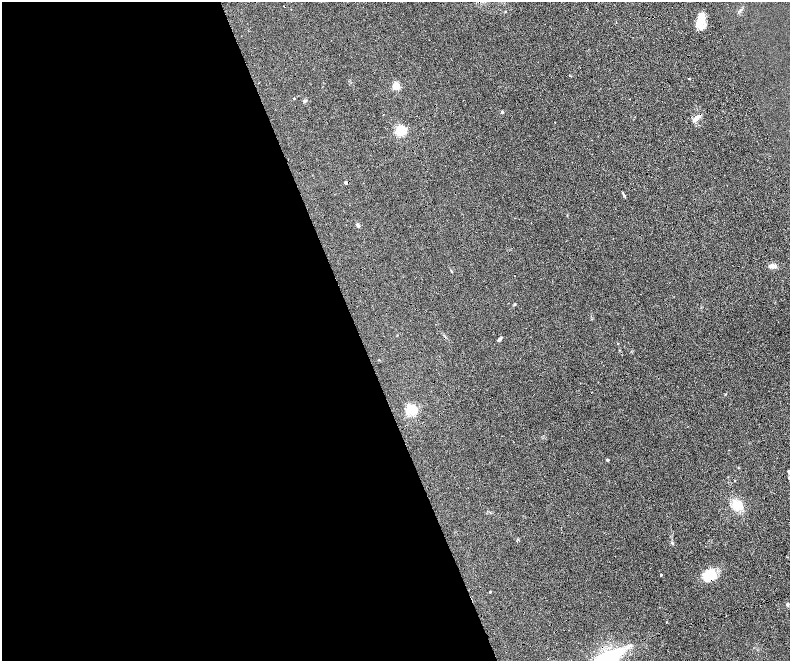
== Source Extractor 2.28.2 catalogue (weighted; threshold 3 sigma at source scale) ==
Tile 9 of 4 x 4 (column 1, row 3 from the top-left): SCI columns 57-1632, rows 1651-2967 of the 6416 x 5807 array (HDU 1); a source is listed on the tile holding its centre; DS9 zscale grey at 2 x 2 block average (1 PNG px = mean of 2 x 2 image px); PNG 792 x 663 px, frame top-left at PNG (2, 2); no overlay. Shown black and unused: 46% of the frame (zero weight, under 4 of 8 exposures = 3% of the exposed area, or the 3 px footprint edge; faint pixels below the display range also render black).
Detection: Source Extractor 2.28.2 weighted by HDU 2 'WHT'; one run over the whole footprint, this tile lists its part. Background 0.0947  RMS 0.0063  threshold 0.0258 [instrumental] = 3 sigma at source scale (4.09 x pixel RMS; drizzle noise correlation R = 1.36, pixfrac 0.8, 0.05/0.05 arcsec/px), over >= 5 px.
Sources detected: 29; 1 cosmic-ray / hot-pixel residue — not listed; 2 inside a brighter listed object's ellipse — not listed separately; the other 26 listed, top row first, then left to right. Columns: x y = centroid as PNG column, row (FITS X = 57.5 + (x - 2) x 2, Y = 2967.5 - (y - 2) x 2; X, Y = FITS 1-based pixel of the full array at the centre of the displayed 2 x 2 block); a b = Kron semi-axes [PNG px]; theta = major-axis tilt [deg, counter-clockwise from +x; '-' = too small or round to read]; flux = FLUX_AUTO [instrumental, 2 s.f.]
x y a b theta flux
740 10 5 3 - 2.1
701 17 12 9 -66 18
396 86 3 3 - 71
294 98 2 2 - 1
502 112 3 3 - 2.1
383 115 2 2 - 0.53
698 117 12 4 47 7.4
401 131 3 3 - 210
345 182 2 2 - 4.8
623 193 5 2 - 1.6
358 225 5 3 - 2.7
773 266 6 4 0 9.5
514 304 4 3 - 1.4
500 339 6 3 28 2.8
379 360 2 2 - 0.85
411 410 3 3 - 240
729 450 2 2 - 0.45
607 460 3 2 - 2.2
789 472 5 3 - 2.6
736 505 10 8 -46 27
672 543 4 2 - 1.3
661 575 2 2 - 2
710 575 14 10 17 35
490 592 2 2 - 1.5
787 605 5 3 - 2.3
609 656 26 11 21 99
Overlapping masked pixels (flux is a lower limit): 3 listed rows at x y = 698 117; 710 575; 609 656
Isophote crosses this tile's border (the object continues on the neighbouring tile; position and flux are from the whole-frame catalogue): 2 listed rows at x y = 789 472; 609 656
Diffuse or blended objects may show on this block-average render without a row.